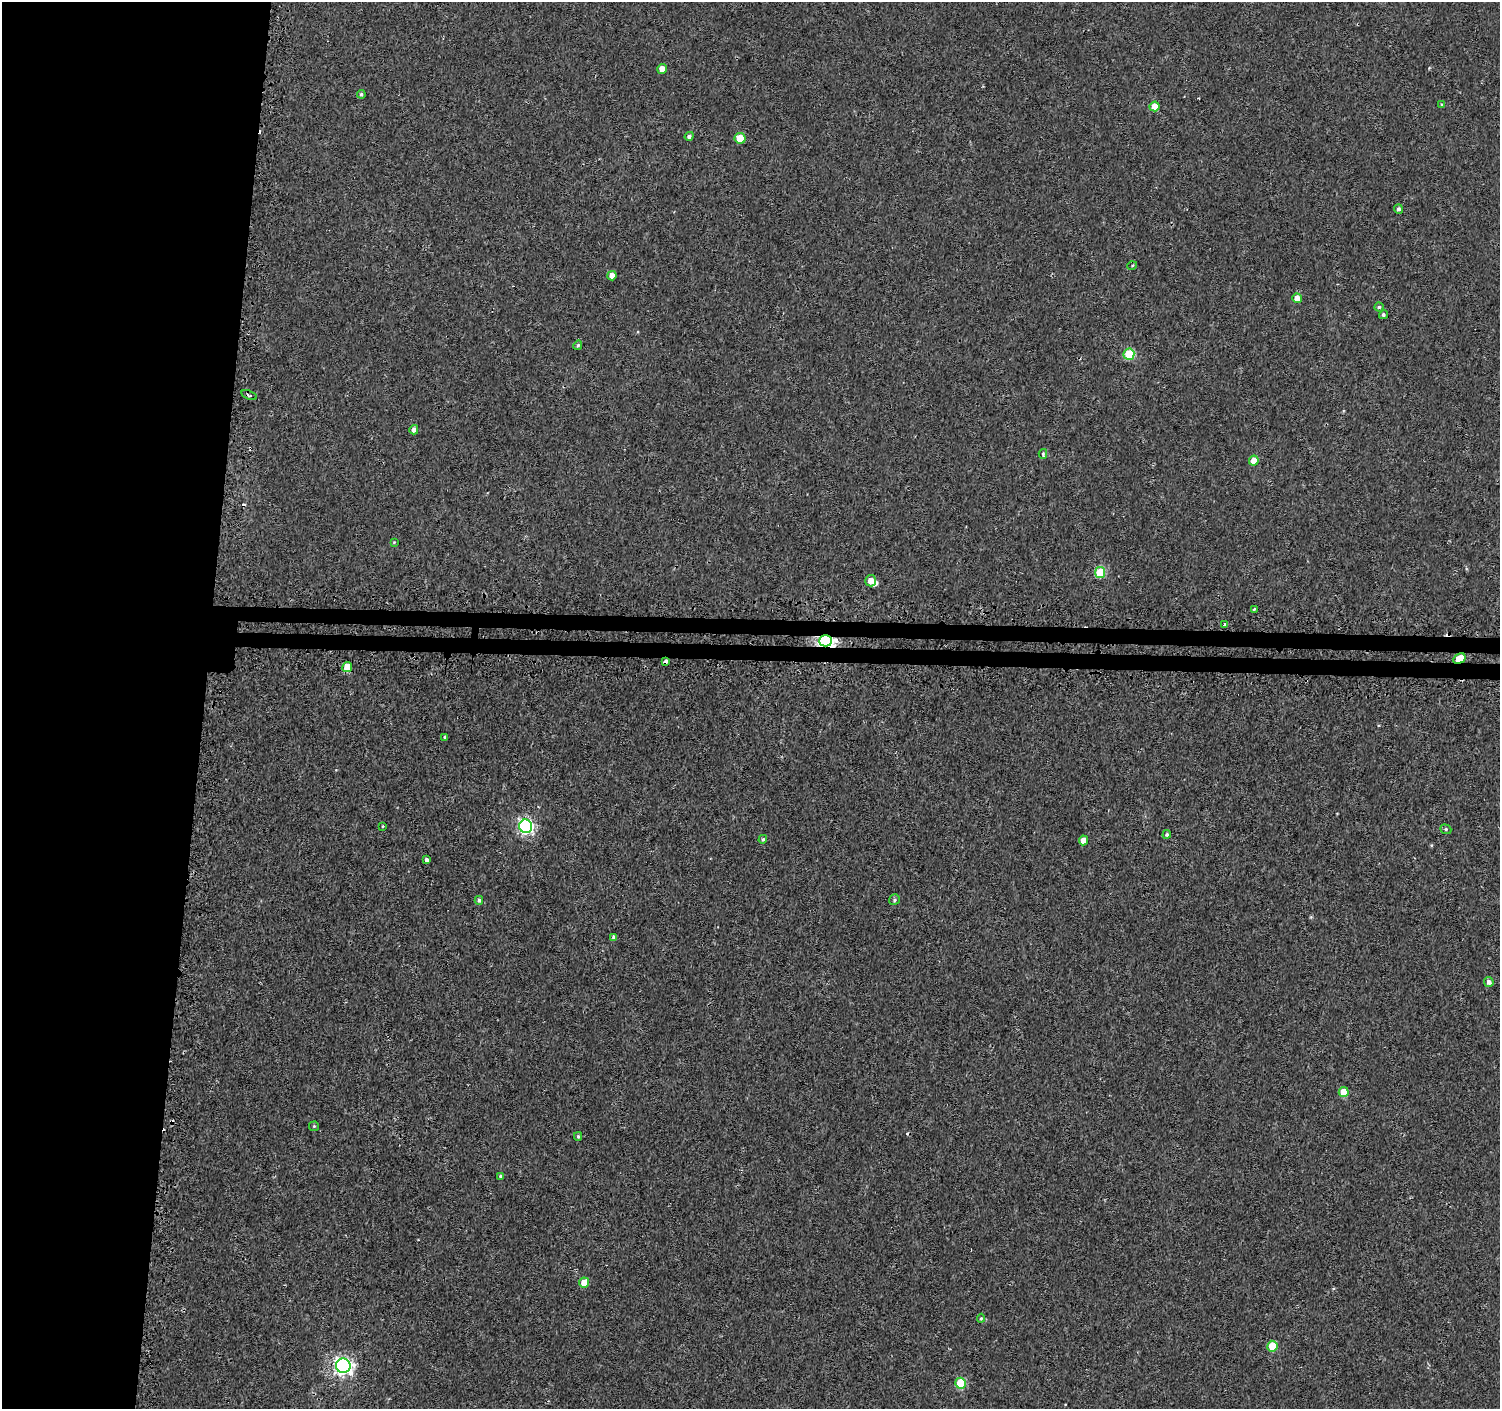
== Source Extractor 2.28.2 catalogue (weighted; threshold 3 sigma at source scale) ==
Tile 4 of 3 x 3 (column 1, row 2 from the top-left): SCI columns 24-1521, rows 1664-3070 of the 4549 x 4788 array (HDU 1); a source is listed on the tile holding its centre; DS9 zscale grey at full resolution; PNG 1502 x 1411 px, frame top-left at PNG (2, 2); each listed source drawn as its Kron ellipse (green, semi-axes under 4 px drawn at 4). Shown black and unused: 15% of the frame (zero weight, under 2 of 3 exposures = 3% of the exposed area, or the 3 px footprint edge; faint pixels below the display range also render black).
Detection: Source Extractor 2.28.2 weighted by HDU 2 'WHT'; one run over the whole footprint, this tile lists its part. Background 0.0015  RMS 0.0032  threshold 0.0144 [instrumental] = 3 sigma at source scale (4.5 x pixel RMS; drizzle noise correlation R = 1.50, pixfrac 1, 0.0396/0.0396 arcsec/px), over >= 5 px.
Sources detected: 53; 4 cosmic-ray / hot-pixel residue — neither listed nor drawn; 1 inside a brighter listed object's ellipse — not listed separately; the other 48 listed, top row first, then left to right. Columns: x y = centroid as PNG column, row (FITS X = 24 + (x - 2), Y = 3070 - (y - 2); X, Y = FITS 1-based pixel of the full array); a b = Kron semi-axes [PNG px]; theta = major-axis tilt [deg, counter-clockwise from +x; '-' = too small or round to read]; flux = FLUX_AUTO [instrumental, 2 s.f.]
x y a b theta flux
662 69 5 5 - 3.9
361 94 4 4 - 0.59
1441 105 4 3 - 0.38
1154 106 5 5 - 4.4
689 136 5 4 - 0.93
740 138 5 5 - 8
1399 209 5 4 - 0.79
1132 266 5 3 - 0.31
612 276 4 4 - 2.8
1297 298 5 4 - 3.6
1379 307 4 4 - 0.49
1383 315 4 4 - 0.62
578 345 5 4 - 0.48
1129 354 5 5 - 19
249 395 8 3 -20 0.54
414 430 5 4 - 1.8
1043 454 5 3 - 0.57
1254 461 5 4 - 5.1
394 542 4 4 - 0.28
1100 572 5 5 - 14
871 581 5 5 - 3
1254 609 3 3 - 2.8
1225 624 3 3 - 2
825 641 6 5 - 140
1459 659 6 4 31 7
666 661 4 3 - 5.1
347 667 5 5 - 5.3
445 737 4 3 - 1.1
383 826 3 2 - 0.25
526 826 7 6 - 70
1446 829 6 4 -22 0.5
1167 834 4 4 - 0.51
763 839 4 4 - 0.52
1083 840 5 4 - 2.8
426 860 4 3 - 2.3
479 900 4 3 - 0.59
894 900 6 5 - 0.66
614 937 4 3 - 0.76
1489 982 5 4 - 1.3
1344 1092 5 5 - 6.7
314 1126 5 5 - 0.38
578 1136 4 3 - 0.4
501 1176 3 3 - 1.1
584 1283 5 5 - 5.1
981 1318 4 4 - 0.42
1272 1346 5 5 - 10
343 1366 7 7 - 130
960 1383 5 5 - 14
Overlapping masked pixels (flux is a lower limit): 3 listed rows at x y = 825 641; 1459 659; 666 661